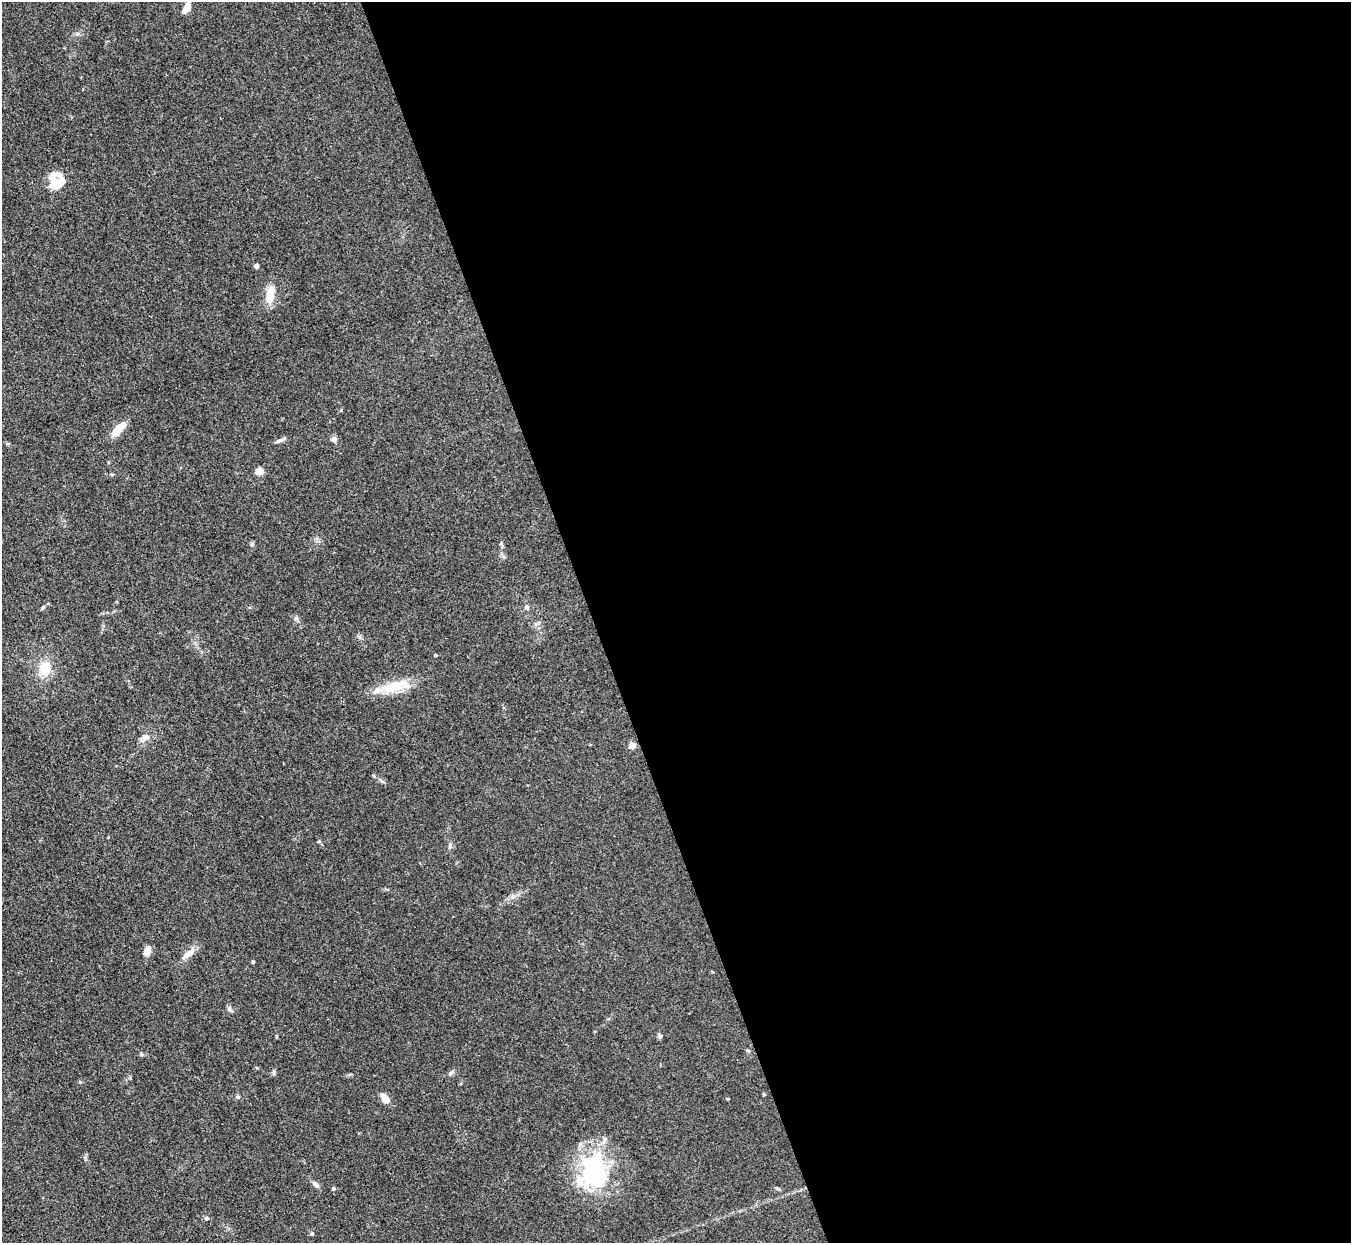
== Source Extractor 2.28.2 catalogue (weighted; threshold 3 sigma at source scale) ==
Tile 8 of 4 x 4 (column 4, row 2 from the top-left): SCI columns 4051-5399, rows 2757-3997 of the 5401 x 5387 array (HDU 1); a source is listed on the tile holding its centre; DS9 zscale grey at full resolution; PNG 1353 x 1245 px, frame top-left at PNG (2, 2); no overlay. Shown black and unused: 56% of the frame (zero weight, under 3 of 4 exposures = <1% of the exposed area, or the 3 px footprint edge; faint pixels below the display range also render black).
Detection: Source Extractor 2.28.2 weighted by HDU 2 'WHT'; one run over the whole footprint, this tile lists its part. Background 0.111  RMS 0.0067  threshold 0.0301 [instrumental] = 3 sigma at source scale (4.5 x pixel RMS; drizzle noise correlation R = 1.50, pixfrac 1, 0.05/0.05 arcsec/px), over >= 5 px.
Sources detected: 37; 2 inside a brighter object's white glare — not listed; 2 inside a brighter listed object's ellipse — not listed separately; the other 33 listed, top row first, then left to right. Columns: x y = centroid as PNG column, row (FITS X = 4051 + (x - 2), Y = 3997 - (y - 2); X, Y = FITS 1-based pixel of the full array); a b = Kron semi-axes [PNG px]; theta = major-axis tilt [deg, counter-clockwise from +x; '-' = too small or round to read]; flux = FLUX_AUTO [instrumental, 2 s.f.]
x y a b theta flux
186 8 14 6 54 5.3
58 184 27 14 47 13
256 266 4 4 - 3
271 291 23 10 69 9.4
118 429 19 8 47 11
334 439 8 7 - 1.9
279 441 11 5 17 2
259 471 5 5 - 17
252 544 6 5 - 1.1
504 557 6 4 -70 1.1
43 607 7 4 58 0.92
527 607 6 5 - 1.8
296 618 7 6 - 1.6
436 655 4 3 - 0.8
45 668 16 13 74 13
395 686 41 13 18 19
145 737 10 8 22 3.2
632 746 5 4 - 10
147 951 11 7 71 5.4
188 954 17 8 33 5.4
253 962 4 3 - 0.92
230 1009 8 5 -57 1.6
659 1036 6 5 - 1.5
274 1072 6 5 - 1.1
451 1072 9 5 38 1.7
764 1094 4 3 - 0.85
385 1098 13 8 -54 5.3
592 1170 48 30 -81 66
315 1184 9 6 -39 2.4
778 1188 7 3 -3 1.1
334 1189 4 4 - 0.99
207 1218 6 5 - 1.2
312 1234 5 5 - 1.3
Unlisted compact peaks at least as high as the median listed source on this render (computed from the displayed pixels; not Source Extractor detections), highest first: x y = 450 846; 80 1082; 141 1054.